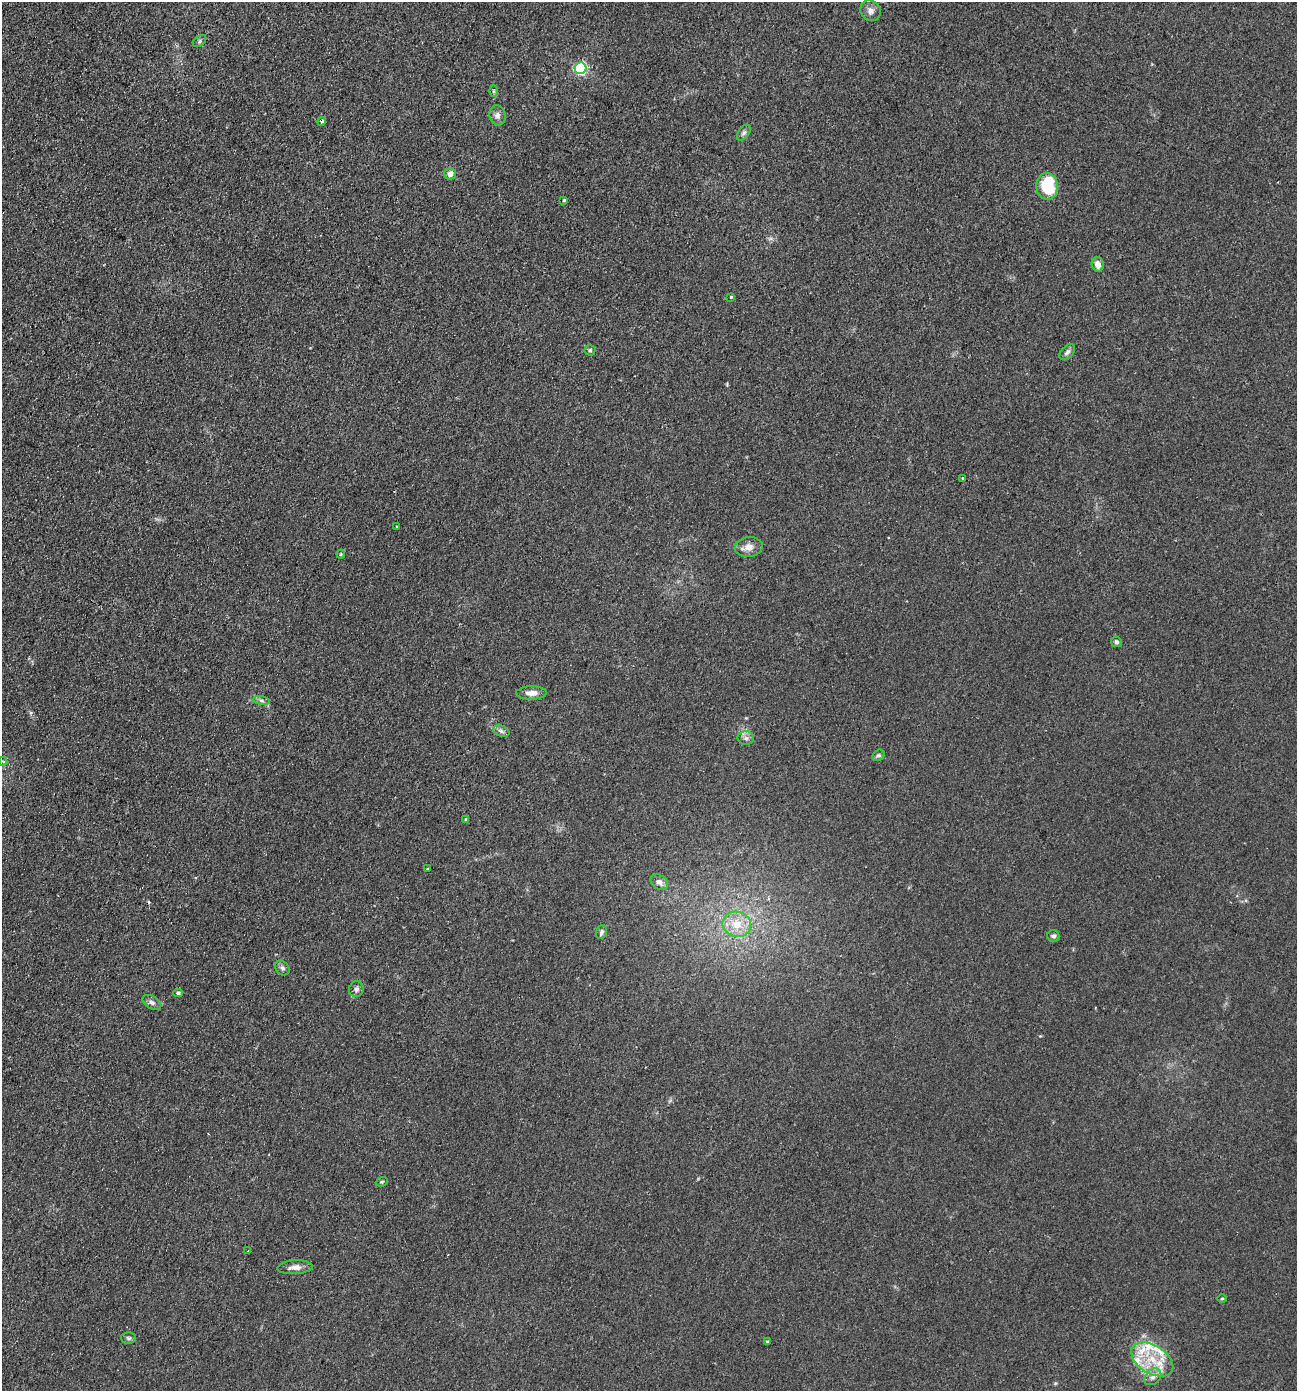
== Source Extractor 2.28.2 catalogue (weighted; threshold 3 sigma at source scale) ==
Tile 11 of 4 x 4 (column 3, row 3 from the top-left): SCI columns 2886-4180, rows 1421-2809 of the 5636 x 5618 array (HDU 1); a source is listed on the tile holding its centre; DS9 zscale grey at full resolution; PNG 1299 x 1393 px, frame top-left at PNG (2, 2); each listed source drawn as its Kron ellipse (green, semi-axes under 4 px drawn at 4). Shown black and unused: <1% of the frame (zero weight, under 2 of 3 exposures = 3% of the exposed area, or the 3 px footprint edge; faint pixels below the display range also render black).
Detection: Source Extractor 2.28.2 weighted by HDU 2 'WHT'; one run over the whole footprint, this tile lists its part. Background 0.0592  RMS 0.0062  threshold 0.0279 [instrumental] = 3 sigma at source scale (4.5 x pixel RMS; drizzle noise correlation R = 1.50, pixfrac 1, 0.05/0.05 arcsec/px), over >= 5 px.
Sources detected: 49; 2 cosmic-ray / hot-pixel residue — neither listed nor drawn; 4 inside a brighter listed object's ellipse — not listed separately; the other 43 listed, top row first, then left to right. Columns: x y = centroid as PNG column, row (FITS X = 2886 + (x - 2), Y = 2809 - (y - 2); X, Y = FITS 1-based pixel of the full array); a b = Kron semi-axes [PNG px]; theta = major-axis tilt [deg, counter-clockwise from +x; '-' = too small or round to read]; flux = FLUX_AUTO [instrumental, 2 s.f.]
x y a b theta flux
871 11 11 9 -51 3.2
200 41 7 5 39 1.2
580 68 6 5 - 90
493 91 6 4 -90 0.88
497 115 10 8 -81 2.8
322 121 4 4 - 1.2
744 133 9 5 52 1.6
450 174 6 5 - 3.8
1047 186 13 11 -87 26
564 200 4 3 - 0.82
1098 264 7 6 - 4
731 297 4 3 - 0.89
590 350 5 5 - 0.88
1067 352 9 6 48 2
963 478 3 3 - 1.6
397 527 3 2 - 0.65
749 547 14 10 6 5
341 554 4 4 - 0.61
1116 642 5 5 - 1.6
531 693 15 6 0 4.7
261 701 8 4 -9 1.5
501 731 8 5 -22 1.8
746 738 8 6 -2 2.1
879 755 6 5 - 1.2
3 761 4 3 - 1.3
466 819 4 3 - 0.88
427 869 3 3 - 0.75
659 882 9 7 -37 2.9
737 924 14 12 -19 12
601 932 7 5 72 1.4
1053 936 6 5 - 1.7
282 968 8 6 -48 1.7
356 989 8 7 - 1.9
178 993 4 4 - 1.1
152 1002 10 6 -30 2
382 1182 6 4 20 0.81
248 1251 3 3 - 0.77
295 1267 17 7 4 4.2
1222 1299 5 3 - 0.59
128 1338 7 5 -1 1.2
768 1341 4 3 - 0.7
1152 1359 23 14 -32 19
1153 1377 9 7 44 2.9